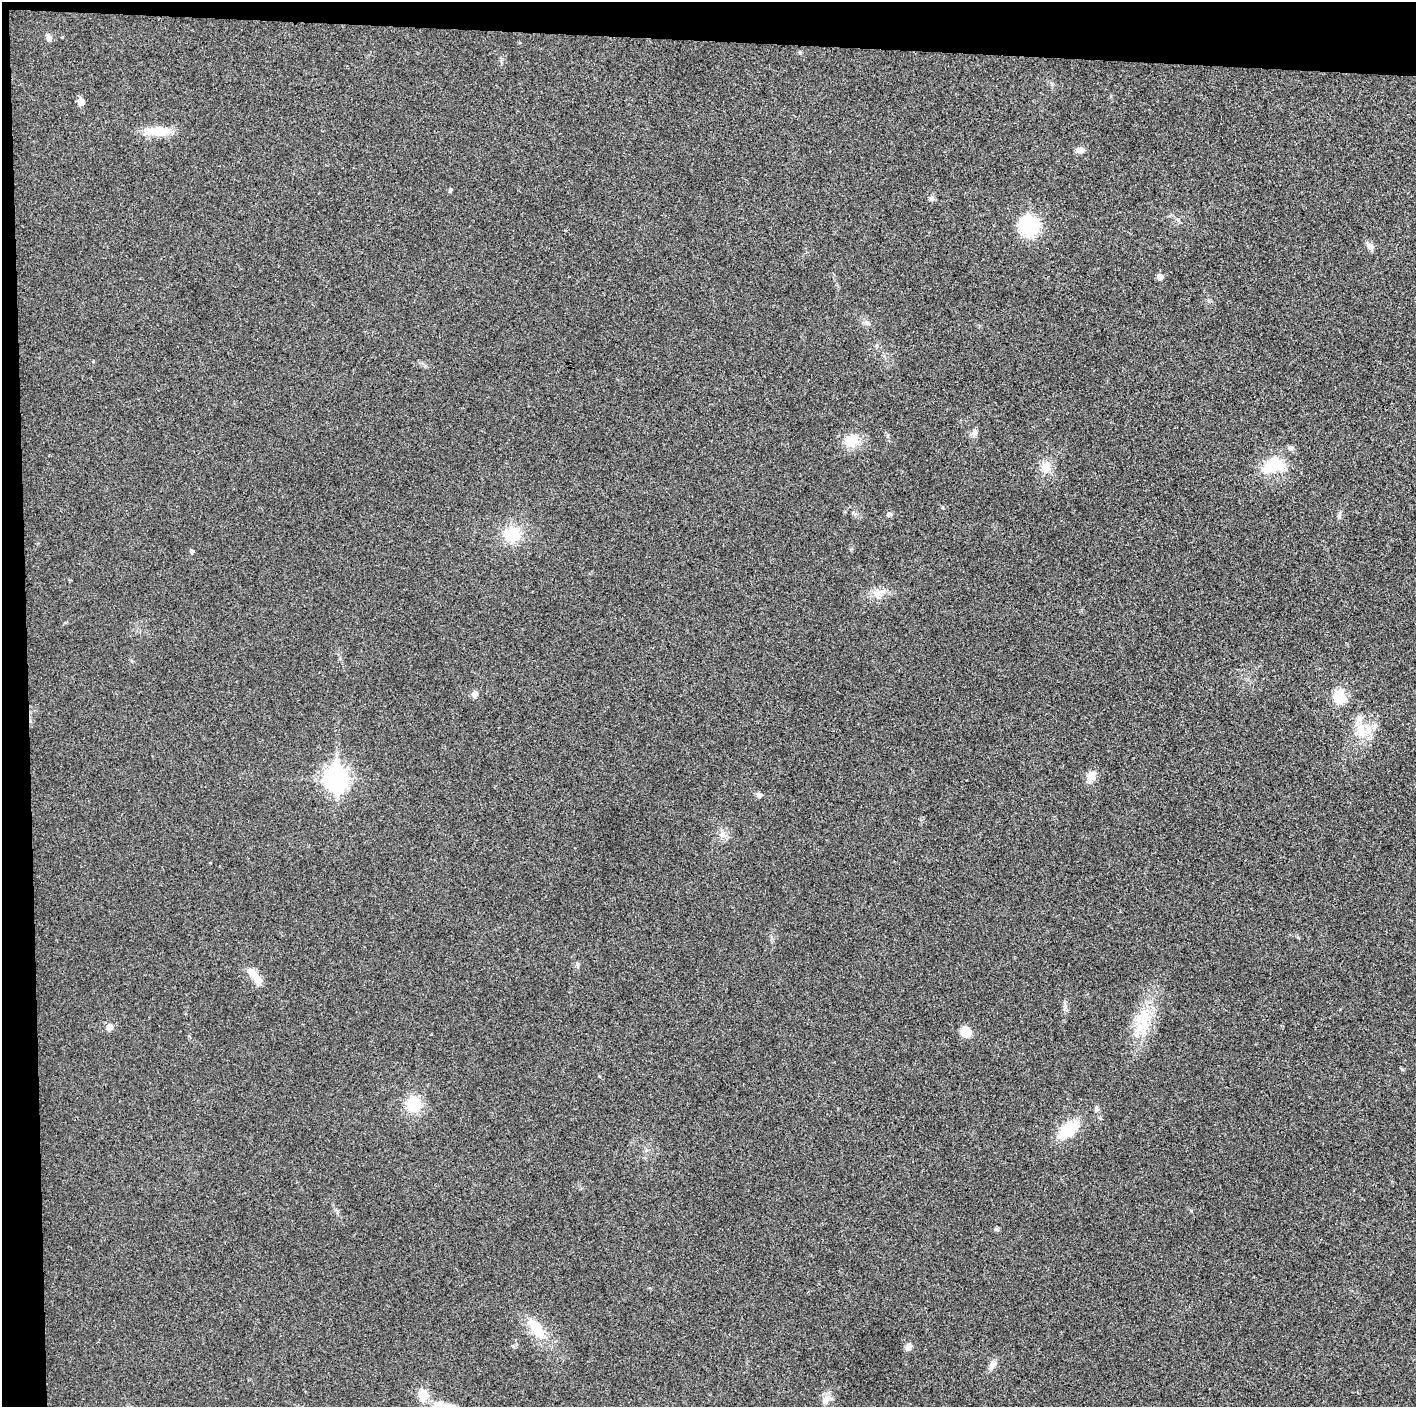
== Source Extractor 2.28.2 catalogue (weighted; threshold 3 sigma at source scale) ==
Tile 1 of 3 x 3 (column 1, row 1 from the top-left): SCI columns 1-1414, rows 2817-4221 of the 4252 x 4226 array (HDU 1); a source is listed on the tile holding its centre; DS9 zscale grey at full resolution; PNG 1418 x 1409 px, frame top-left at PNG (2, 2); no overlay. Shown black and unused: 5% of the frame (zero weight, under 3 of 4 exposures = <1% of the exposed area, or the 3 px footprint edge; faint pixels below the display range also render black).
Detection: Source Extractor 2.28.2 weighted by HDU 2 'WHT'; one run over the whole footprint, this tile lists its part. Background 0.0204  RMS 0.0055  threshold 0.025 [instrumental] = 3 sigma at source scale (4.5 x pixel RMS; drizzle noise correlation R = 1.50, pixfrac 1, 0.05/0.05 arcsec/px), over >= 5 px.
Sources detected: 45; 3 inside a brighter listed object's ellipse — not listed separately; the other 42 listed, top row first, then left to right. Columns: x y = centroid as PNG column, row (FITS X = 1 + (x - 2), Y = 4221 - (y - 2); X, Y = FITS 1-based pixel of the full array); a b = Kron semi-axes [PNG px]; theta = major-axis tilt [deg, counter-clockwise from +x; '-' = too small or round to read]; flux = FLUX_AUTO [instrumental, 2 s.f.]
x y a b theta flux
49 38 9 7 -83 2
81 102 6 5 - 6.7
157 131 34 11 0 12
1080 150 10 6 -5 2.9
450 190 5 4 - 1
932 198 8 6 42 1.5
1029 226 20 19 - 31
1370 246 10 7 -51 3.1
1160 277 5 5 - 4
866 323 9 4 -9 1.4
975 432 9 8 - 2.1
852 440 20 16 22 10
1273 465 33 20 20 19
1046 467 19 12 83 6.8
889 514 7 6 - 1.6
1339 515 10 5 76 1.5
512 534 18 16 -6 18
191 551 5 4 - 1.1
877 594 7 7 - 2.5
474 694 8 7 - 2.5
1340 697 14 12 -74 12
1375 725 8 5 45 1.8
1361 730 27 12 -80 12
1091 776 17 9 63 4.7
336 779 10 8 -88 350
759 795 8 6 -26 1.5
723 834 11 9 -59 3.5
578 964 7 4 -88 0.89
256 977 23 9 -66 6.2
1143 1021 44 15 77 22
109 1027 6 5 - 5.7
966 1032 13 10 -38 6.9
1402 1069 5 4 - 0.67
414 1104 16 15 - 17
1096 1109 8 6 -83 1.5
1068 1129 18 10 40 25
996 1229 6 5 - 0.91
537 1329 33 15 -57 15
908 1347 11 7 55 2.1
992 1365 17 7 60 3.1
826 1399 17 7 43 3.4
443 1405 32 9 -12 7.8
Isophote crosses this tile's border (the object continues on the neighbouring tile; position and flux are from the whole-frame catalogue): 1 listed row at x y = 443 1405
Unlisted compact peaks at least as high as the median listed source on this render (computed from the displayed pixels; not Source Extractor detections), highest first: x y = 1191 1211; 942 507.